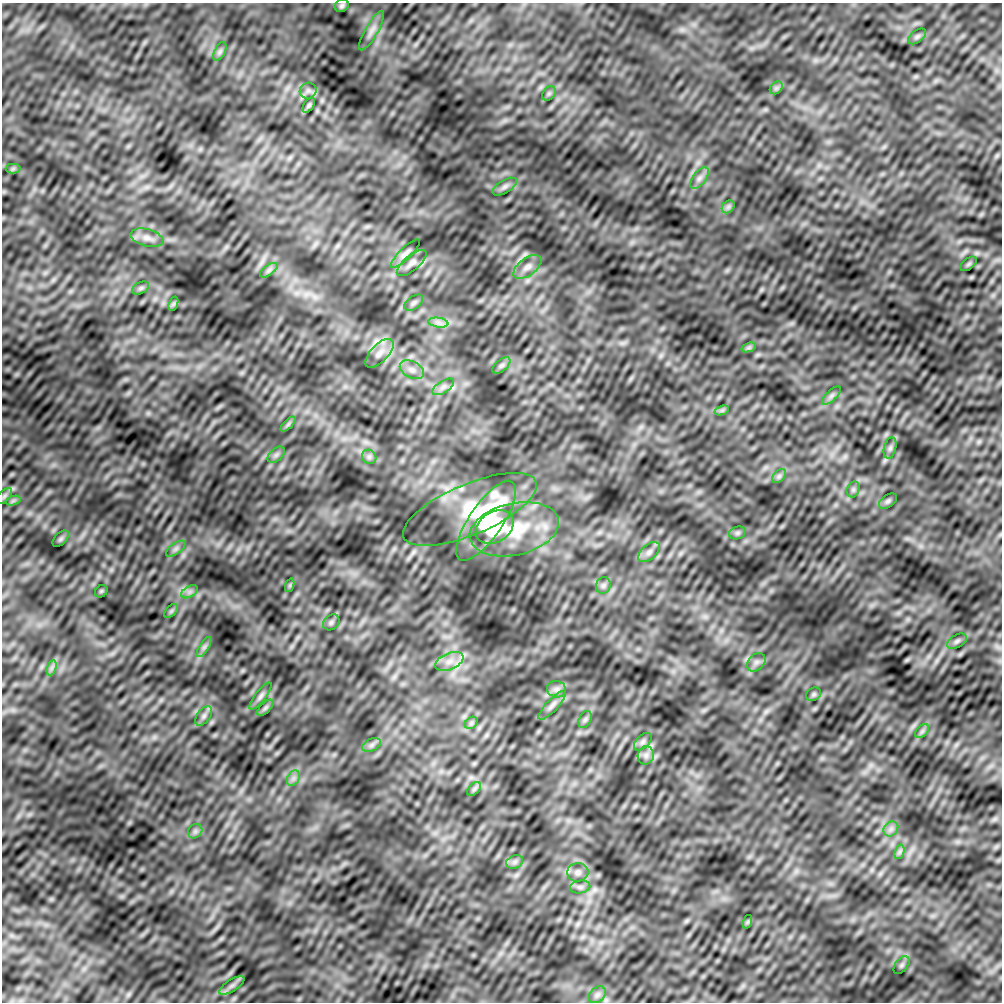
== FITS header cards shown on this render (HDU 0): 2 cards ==
NAXIS1  =                 1000
NAXIS2  =                 1000

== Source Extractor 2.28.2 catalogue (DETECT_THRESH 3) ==
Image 1000 x 1000 px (HDU 0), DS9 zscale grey, 1 PNG px = 1 image px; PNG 1004 x 1004 px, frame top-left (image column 1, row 1000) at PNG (2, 3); each listed source drawn as its Kron ellipse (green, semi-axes under 4 px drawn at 4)
Background -2.77e-04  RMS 0.01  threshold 0.0312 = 3 sigma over >= 5 px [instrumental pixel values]
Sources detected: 81; all 81 listed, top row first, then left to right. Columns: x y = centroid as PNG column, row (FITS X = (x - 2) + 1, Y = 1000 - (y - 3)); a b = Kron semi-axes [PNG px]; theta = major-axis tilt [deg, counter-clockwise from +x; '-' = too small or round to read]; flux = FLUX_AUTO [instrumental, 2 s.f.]
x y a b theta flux
342 6 7 6 - 1.6
372 30 22 6 60 4.7
917 36 10 6 37 1.9
220 51 10 5 63 2
776 88 7 5 45 1.9
308 91 8 8 - 2.7
549 93 8 6 54 1.6
309 105 8 5 55 1.4
13 169 7 4 1 1.4
699 178 12 6 53 3.6
505 187 13 6 31 2.8
728 207 7 5 45 1.9
147 238 17 8 -15 5.6
405 254 19 6 44 3.7
412 263 18 7 40 4.3
969 264 9 5 38 1.4
527 267 16 8 37 5.3
269 270 10 5 36 2.3
141 288 9 5 27 1.6
414 303 11 6 37 2.2
173 304 7 4 71 1.3
438 323 10 5 -9 3.3
749 347 7 4 19 1.6
379 353 18 8 46 6.8
501 365 11 5 41 2.1
412 370 13 8 -28 5
443 387 12 6 33 3.4
831 396 12 5 45 2.4
722 410 7 4 19 1.6
288 424 9 3 45 1.6
890 448 10 6 75 2.2
276 455 10 6 41 2.4
369 457 8 6 -45 2.2
779 476 8 5 45 1.9
853 489 8 6 70 1.8
4 496 10 5 45 1.8
13 501 7 4 19 1.6
888 501 10 6 35 1.8
470 509 72 25 23 45
486 521 47 16 56 65
495 527 20 15 33 46
514 529 45 26 13 44
737 533 8 6 15 1.7
61 539 10 6 45 1.5
176 549 11 5 35 2.4
649 552 13 7 41 3.3
290 585 7 4 72 1.2
603 585 8 7 - 2.1
101 591 7 5 45 1.1
189 592 9 5 31 2.5
171 611 8 5 45 1.5
331 622 9 7 40 1.9
957 641 11 6 29 2.2
204 647 11 4 58 2.6
449 661 15 8 23 7.1
756 662 10 7 44 3.2
51 668 8 4 71 2.1
557 689 9 8 - 3.3
814 694 8 6 32 1.5
261 696 16 5 52 2.6
552 705 19 6 47 3.7
265 708 10 5 45 1.8
204 716 11 6 53 2.9
585 720 9 6 63 1.8
471 723 7 5 46 1.6
922 731 8 5 45 1.9
643 742 11 6 45 2.3
372 745 10 6 27 2.5
646 755 9 8 - 3.5
293 778 8 6 60 2.6
474 789 8 5 45 1.7
891 829 8 6 45 2.8
195 831 8 6 45 2.1
899 852 7 4 71 1.8
515 862 9 6 21 2.4
578 872 10 9 - 3.5
580 887 10 6 9 2.4
747 922 7 4 71 1.1
902 965 10 6 52 1.9
232 986 14 5 32 3.6
597 995 9 7 45 2.7